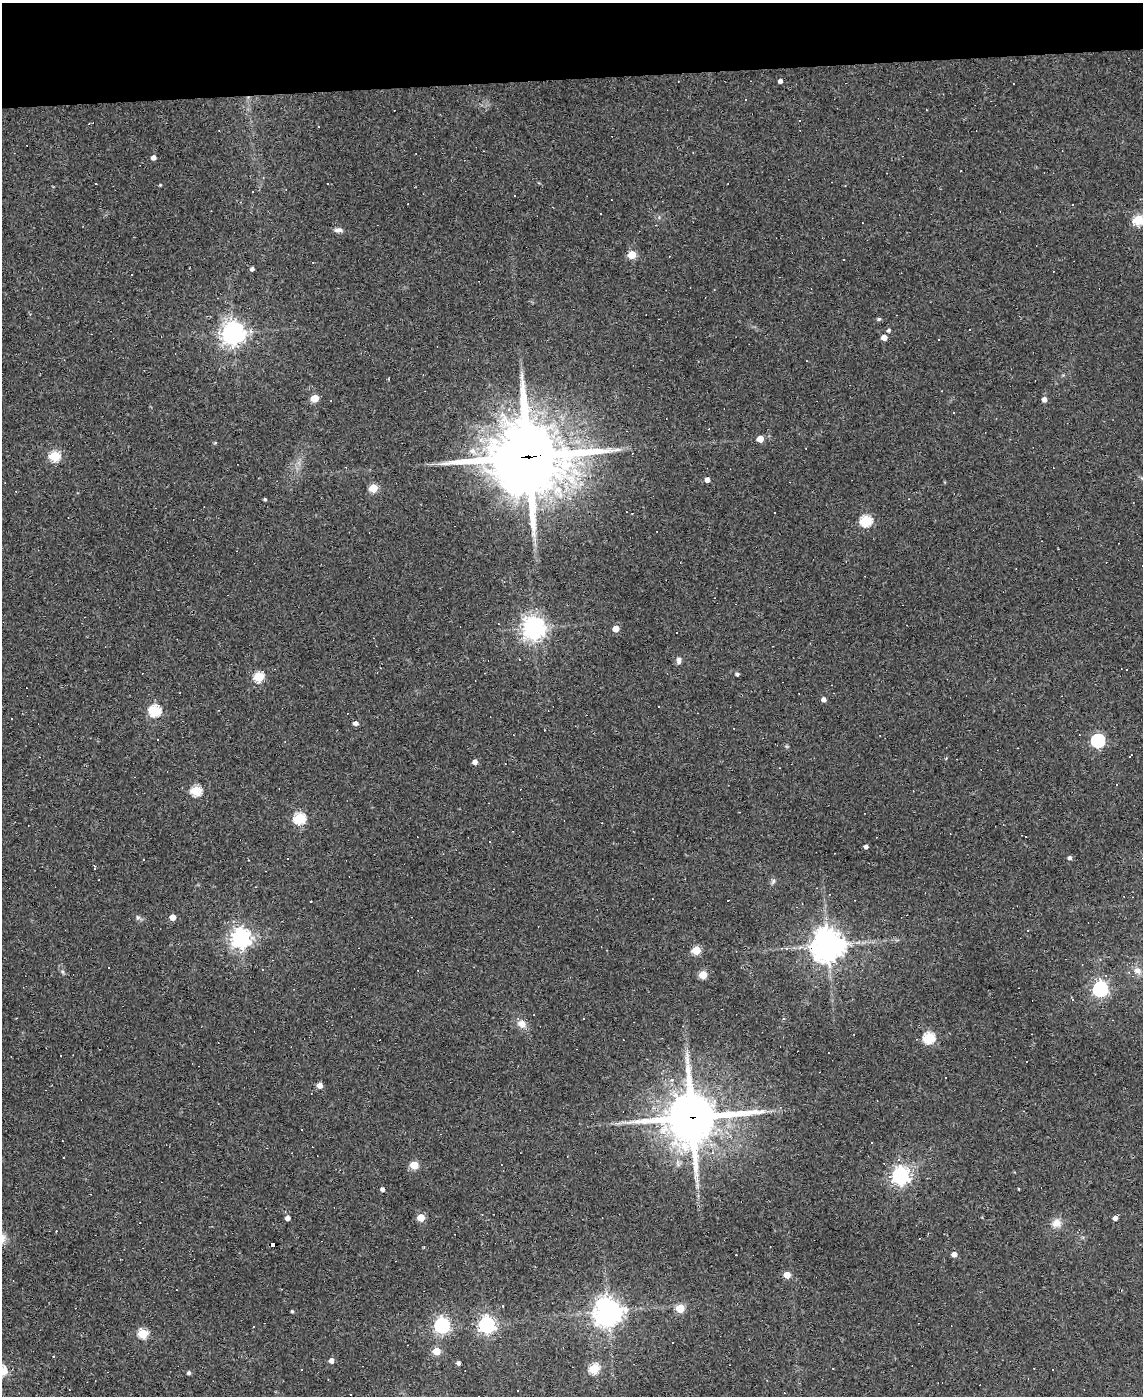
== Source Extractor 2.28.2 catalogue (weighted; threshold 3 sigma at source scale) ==
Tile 3 of 4 x 3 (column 3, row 1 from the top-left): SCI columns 2283-3423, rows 3020-4413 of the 4564 x 4539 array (HDU 1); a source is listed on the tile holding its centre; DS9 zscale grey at full resolution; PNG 1145 x 1398 px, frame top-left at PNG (2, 3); no overlay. Shown black and unused: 5% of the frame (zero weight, under 2 of 3 exposures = <1% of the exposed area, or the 3 px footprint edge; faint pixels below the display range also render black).
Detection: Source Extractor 2.28.2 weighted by HDU 2 'WHT'; one run over the whole footprint, this tile lists its part. Background 0.0835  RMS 0.0074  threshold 0.0335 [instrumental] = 3 sigma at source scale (4.5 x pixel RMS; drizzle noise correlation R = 1.50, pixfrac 1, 0.05/0.05 arcsec/px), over >= 5 px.
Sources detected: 144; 55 cosmic-ray / hot-pixel residue — not listed; the other 89 listed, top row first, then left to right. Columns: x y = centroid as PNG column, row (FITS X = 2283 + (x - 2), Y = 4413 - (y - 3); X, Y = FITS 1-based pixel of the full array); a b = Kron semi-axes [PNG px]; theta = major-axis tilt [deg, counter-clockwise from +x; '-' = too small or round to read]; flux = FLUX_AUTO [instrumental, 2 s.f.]
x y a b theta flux
780 81 4 4 - 2.6
693 152 3 2 - 0.45
153 157 4 4 - 3.6
160 185 4 3 - 0.65
253 191 2 2 - 0.66
1138 220 6 6 - 37
338 230 10 6 0 2.9
632 255 5 5 - 25
252 269 4 4 - 2.3
879 319 5 4 - 1.3
889 330 5 4 - 1.6
233 333 8 7 - 640
884 337 5 4 - 6.8
939 340 3 2 - 1.1
315 398 5 5 - 18
1044 399 5 4 - 3.5
954 412 3 3 - 1.6
760 439 5 5 - 11
215 443 4 4 - 0.83
472 451 10 8 -22 4.8
55 456 5 5 - 54
528 456 27 22 6 6300
575 471 21 11 -50 16
534 480 14 11 70 150
707 480 4 4 - 4.1
373 488 5 5 - 25
16 491 3 2 - 0.45
265 499 3 3 - 1.1
775 512 3 3 - 1.1
866 521 6 5 - 67
533 628 7 7 - 580
616 629 5 4 - 9.9
677 632 3 2 - 0.87
679 660 9 6 -88 2.5
737 674 4 4 - 1.7
259 677 5 5 - 49
824 699 4 4 - 3
155 711 6 5 - 73
12 719 3 3 - 2.4
356 723 5 4 - 3.1
1098 740 6 6 - 120
1130 756 4 2 - 0.6
475 762 5 4 - 3.9
196 791 6 5 - 53
299 818 6 5 - 66
489 841 3 3 - 1
866 847 4 3 - 2.9
1070 858 5 4 - 2
287 859 3 3 - 2.9
773 881 7 5 61 1.5
138 917 6 5 - 1.5
173 917 5 4 - 9.8
241 938 7 7 - 420
828 945 11 10 - 1100
696 950 5 5 - 26
1138 971 12 8 -30 4.8
703 975 5 5 - 23
1100 989 6 6 - 190
1073 999 3 3 - 23
583 1018 3 2 - 0.56
522 1024 11 10 - 5.6
929 1038 6 5 - 66
320 1085 5 5 - 5.1
692 1117 18 17 - 3500
715 1133 6 6 - 3.6
414 1165 5 5 - 23
900 1176 7 7 - 300
382 1189 4 4 - 2.3
288 1218 4 4 - 3.8
421 1218 5 4 - 21
1115 1218 4 4 - 3.5
1056 1223 11 10 - 6.6
273 1244 5 3 - 50
954 1254 5 4 - 4
787 1275 5 4 - 11
503 1306 2 2 - 0.63
680 1308 5 5 - 25
292 1311 4 3 - 1.1
608 1311 9 8 - 910
442 1325 6 6 - 190
487 1325 6 6 - 270
254 1327 3 3 - 1
143 1333 5 5 - 45
672 1342 3 3 - 1.4
436 1351 5 5 - 17
331 1361 5 4 - 3.9
458 1363 4 3 - 2.2
594 1368 5 5 - 47
189 1373 5 4 - 1.7
Overlapping masked pixels (flux is a lower limit): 4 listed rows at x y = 528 456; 534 480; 692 1117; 273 1244
Isophote crosses this tile's border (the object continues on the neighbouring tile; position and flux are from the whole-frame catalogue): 1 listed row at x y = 1138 220